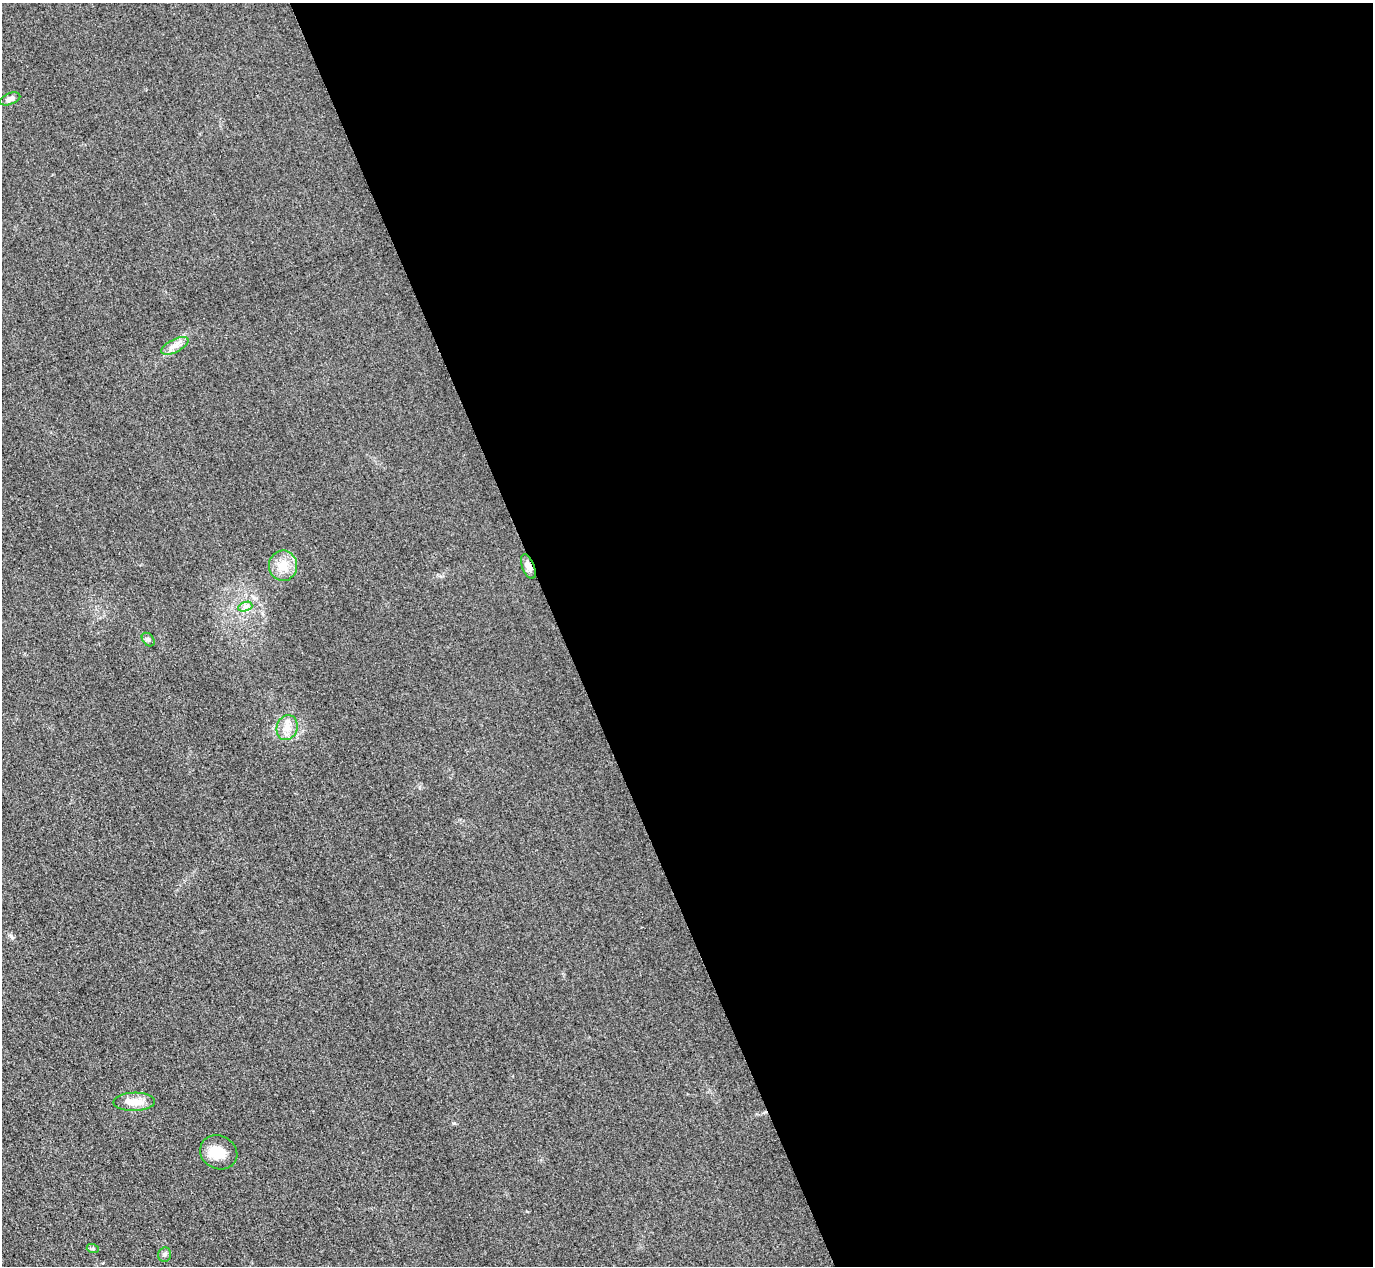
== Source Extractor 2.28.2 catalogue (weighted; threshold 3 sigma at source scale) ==
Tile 8 of 4 x 4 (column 4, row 2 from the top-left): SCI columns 4145-5515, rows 2833-4096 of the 5546 x 5533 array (HDU 1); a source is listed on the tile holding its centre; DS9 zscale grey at full resolution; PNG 1375 x 1268 px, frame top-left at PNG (2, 3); each listed source drawn as its Kron ellipse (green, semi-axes under 4 px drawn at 4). Shown black and unused: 59% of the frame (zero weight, under 3 of 4 exposures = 3% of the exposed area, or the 3 px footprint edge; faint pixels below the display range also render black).
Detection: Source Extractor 2.28.2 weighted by HDU 2 'WHT'; one run over the whole footprint, this tile lists its part. Background 0.146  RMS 0.019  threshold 0.0864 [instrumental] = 3 sigma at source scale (4.5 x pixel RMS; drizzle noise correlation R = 1.50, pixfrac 1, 0.05/0.05 arcsec/px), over >= 5 px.
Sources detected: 12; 1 inside a brighter listed object's ellipse — not listed separately; the other 11 listed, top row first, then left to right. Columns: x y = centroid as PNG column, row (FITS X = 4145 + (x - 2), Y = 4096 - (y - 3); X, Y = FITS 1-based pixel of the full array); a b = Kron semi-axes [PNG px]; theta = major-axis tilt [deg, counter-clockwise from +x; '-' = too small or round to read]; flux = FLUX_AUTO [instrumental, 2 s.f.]
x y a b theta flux
10 99 11 5 21 9.6
175 346 15 6 27 13
283 566 15 14 - 30
528 566 13 6 -68 12
245 607 7 4 20 5.2
148 640 7 5 -49 4.4
287 728 13 10 75 20
134 1102 21 9 1 27
219 1152 19 16 -27 35
93 1249 6 4 -18 2.6
165 1255 7 6 - 4.7
Overlapping masked pixels (flux is a lower limit): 1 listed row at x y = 528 566
Unlisted compact peaks at least as high as the median listed source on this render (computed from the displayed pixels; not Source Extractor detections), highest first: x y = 11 936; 454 1123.